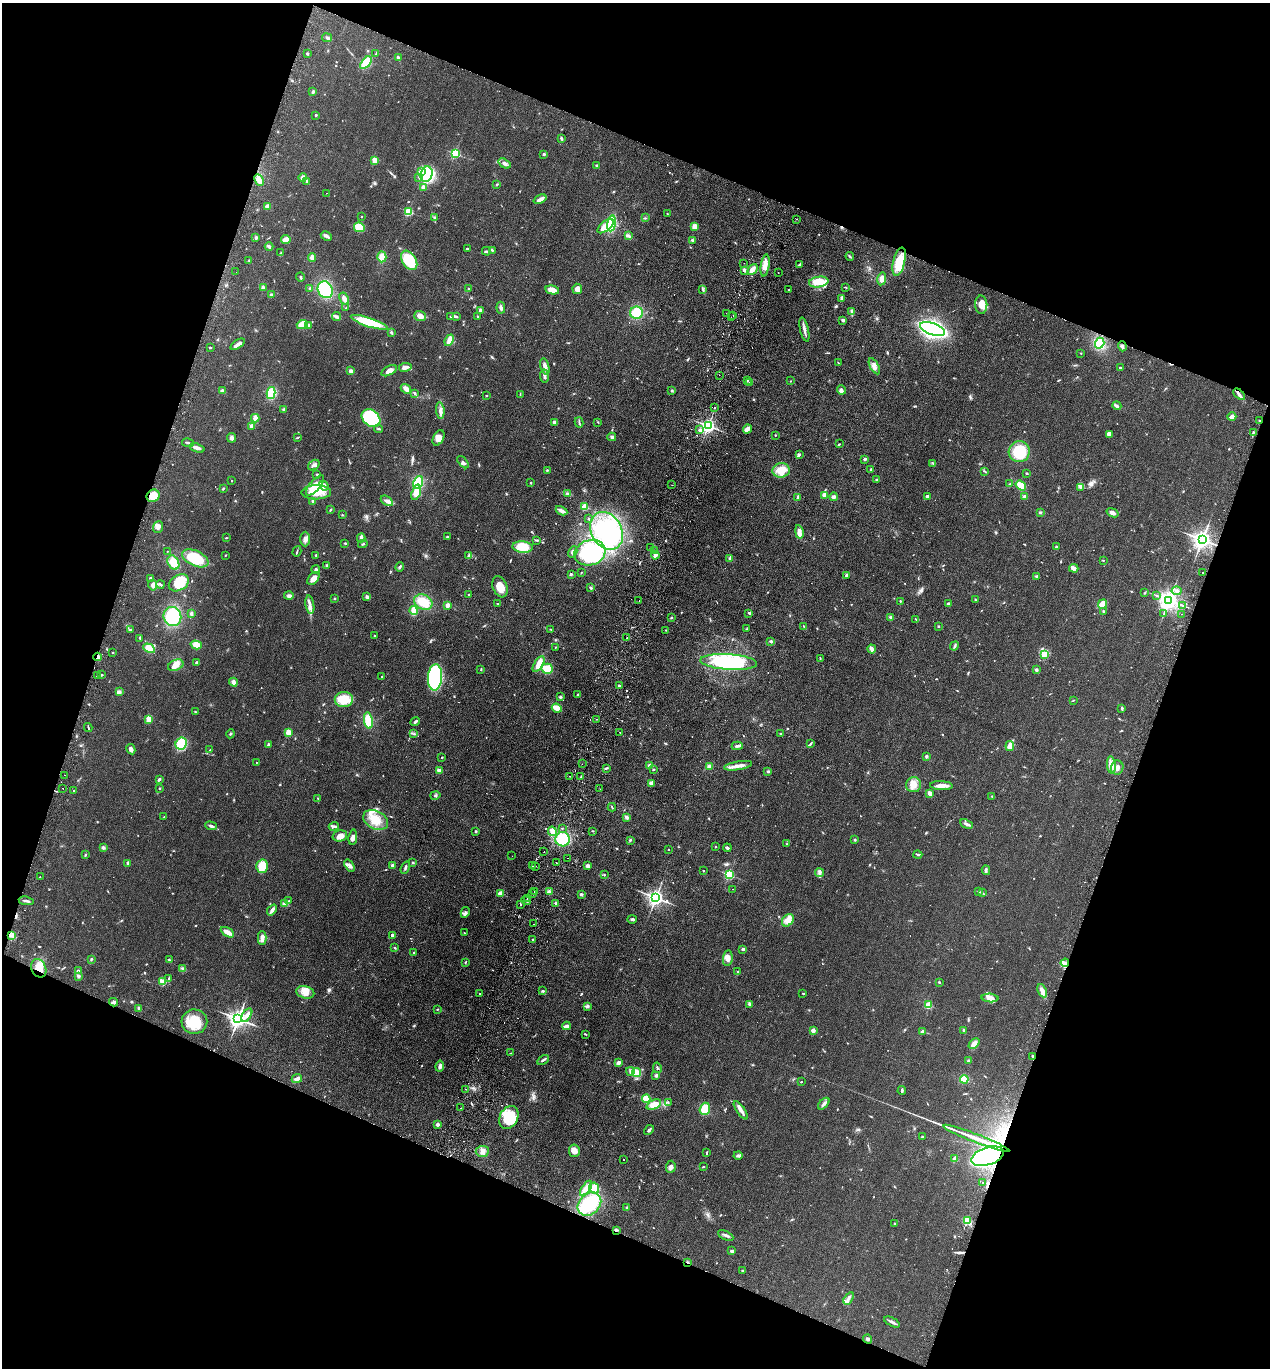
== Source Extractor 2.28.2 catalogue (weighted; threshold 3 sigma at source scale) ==
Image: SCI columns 324-5393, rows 25-5485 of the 5586 x 5508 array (HDU 1 of 3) = the unmasked area's bounding box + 8 px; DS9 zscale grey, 4 x 4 block average (1 PNG px = mean of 4 x 4 image px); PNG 1272 x 1370 px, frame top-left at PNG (2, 3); each listed source drawn as its Kron ellipse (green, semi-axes under 4 px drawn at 4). Shown black and unused: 40% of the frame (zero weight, under 2 of 3 exposures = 3% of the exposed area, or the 3 px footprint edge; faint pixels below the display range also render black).
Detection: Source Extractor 2.28.2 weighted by HDU 2 'WHT'. Background 0.0768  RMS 0.0083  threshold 0.0373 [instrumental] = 3 sigma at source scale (4.5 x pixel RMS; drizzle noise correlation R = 1.50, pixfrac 1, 0.05/0.05 arcsec/px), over >= 5 px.
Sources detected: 888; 1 too faint to see at this stretch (4 x 4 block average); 3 inside a brighter object's white glare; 35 cosmic-ray / hot-pixel residue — neither listed nor drawn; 15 coinciding with a brighter row at this scale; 38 inside a brighter listed object's ellipse — not listed separately; of the other 796, all 500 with FLUX_AUTO >= 2.71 (the completeness limit of this list) listed and drawn (296 fainter detections not listed), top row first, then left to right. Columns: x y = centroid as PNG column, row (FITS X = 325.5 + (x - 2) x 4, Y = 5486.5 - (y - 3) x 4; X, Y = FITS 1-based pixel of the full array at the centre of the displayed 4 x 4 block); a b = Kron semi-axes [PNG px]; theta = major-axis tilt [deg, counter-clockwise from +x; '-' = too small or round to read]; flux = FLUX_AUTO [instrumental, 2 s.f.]
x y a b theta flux
327 38 5 3 - 9.4
307 54 2 2 - 7.2
376 54 3 2 - 3.5
398 58 4 2 - 11
366 63 7 3 51 130
313 92 3 3 - 7.5
316 115 2 2 - 5.6
561 138 4 3 - 6.4
455 153 2 2 - 560
544 154 3 3 - 6.5
374 160 4 3 - 31
504 163 6 3 -35 16
597 166 2 2 - 9.6
422 171 3 3 - 15
426 174 8 6 74 150
303 177 4 3 - 12
419 177 3 2 - 5.4
259 180 6 4 -65 29
307 181 3 2 - 6.1
497 184 3 2 - 4.3
423 187 2 2 - 68
326 193 2 2 - 3.6
540 199 7 3 23 18
267 206 3 2 - 19
408 212 2 2 - 430
667 214 3 2 - 3.5
361 216 2 2 - 4.9
434 218 2 2 - 3
645 218 2 2 - 2.9
796 219 2 2 - 3.3
612 223 8 4 82 290
606 226 9 4 40 73
695 226 4 3 - 32
359 227 5 4 - 91
326 236 6 3 -26 16
628 236 4 2 - 8
256 237 2 2 - 34
286 239 4 3 - 41
692 240 3 2 - 7.6
269 246 4 2 - 15
467 249 2 2 - 14
492 250 3 2 - 4.8
486 251 4 2 - 7.8
281 253 2 2 - 4.6
850 256 4 2 - 5.1
312 257 4 3 - 23
382 257 5 4 - 48
409 260 10 7 -57 200
249 261 3 2 - 3.9
899 262 14 6 76 100
744 263 2 2 - 4.2
800 264 3 2 - 4.4
765 265 11 4 82 44
752 269 6 3 51 36
744 270 4 3 - 12
236 272 2 2 - 3.4
778 273 2 2 - 5.6
300 277 4 2 - 5.3
882 279 7 3 81 23
819 282 10 5 8 51
263 287 4 3 - 9.6
846 287 3 2 - 2.9
310 288 3 2 - 5.3
468 289 2 2 - 3.1
577 289 5 5 - 22
789 289 2 2 - 3
325 290 9 7 -61 270
552 290 7 4 -13 45
703 290 2 2 - 3.8
271 295 2 2 - 16
842 298 3 3 - 12
344 299 6 3 -62 17
981 305 9 6 -88 35
346 308 2 2 - 2.9
501 308 6 2 -84 15
480 310 3 2 - 8.4
851 312 3 2 - 4.7
636 313 6 6 - 130
726 313 2 2 - 3
733 315 2 2 - 2.7
420 316 6 5 - 31
477 316 3 2 - 3
337 317 5 2 - 10
450 317 2 2 - 3.5
457 317 2 2 - 3
731 317 2 2 - 5.9
843 320 2 2 - 37
369 322 19 4 -18 190
302 324 5 4 - 57
308 325 3 3 - 9.6
804 329 12 2 -77 21
932 329 13 6 -20 1300
391 332 4 3 - 6.7
449 340 6 3 67 37
1100 343 5 4 - 130
238 344 8 2 33 30
1122 346 5 3 - 10
210 348 2 2 - 12
1081 353 2 2 - 6.1
839 363 3 2 - 3.4
545 366 8 3 -75 31
874 366 9 4 -60 23
405 367 6 3 11 25
1121 368 4 2 - 8.9
351 371 4 3 - 18
389 371 8 4 29 32
719 375 2 2 - 4.5
544 376 6 3 -83 13
747 381 3 2 - 3.3
791 381 2 2 - 3.1
750 382 2 2 - 2.7
406 389 5 3 - 35
841 390 5 3 - 12
222 391 4 3 - 14
672 391 3 2 - 5.5
271 393 6 4 77 110
415 393 3 2 - 5.5
520 394 3 2 - 2.9
1239 394 7 2 -43 15
486 396 2 2 - 6
1117 406 5 3 - 11
715 408 2 2 - 6.7
284 409 3 2 - 6.5
440 410 8 3 -83 20
1232 417 4 3 - 26
255 418 4 3 - 29
371 418 10 8 -41 340
1259 420 2 2 - 2.8
554 422 2 2 - 38
579 422 5 2 - 5.9
598 422 3 2 - 3.2
252 426 3 3 - 16
708 426 2 2 - 1600
379 429 4 2 - 5.3
747 429 5 3 - 37
700 430 3 3 - 11
1253 433 4 2 - 5.7
1109 434 4 3 - 22
775 435 2 2 - 3
612 437 4 3 - 10
232 438 4 4 - 15
297 438 4 2 - 3.3
438 438 8 5 63 33
188 443 6 2 -10 5.9
840 444 3 2 - 3.4
197 448 8 3 -19 30
1019 452 10 10 - 170
799 455 3 3 - 8.6
865 459 2 2 - 31
463 462 7 2 -48 9.3
933 464 2 2 - 2.7
314 465 6 4 36 15
871 469 2 2 - 5.2
547 470 3 2 - 3.3
781 470 9 7 7 81
985 471 4 2 - 3.8
1027 473 2 2 - 5
317 474 3 2 - 4.2
876 479 2 2 - 3.9
232 481 2 2 - 2.9
418 482 6 4 68 130
530 483 2 2 - 5
1009 484 2 2 - 3
315 485 12 5 49 69
672 485 2 2 - 10
324 486 5 3 - 14
1021 486 6 4 -37 58
1080 487 2 2 - 3.2
223 489 3 2 - 4.6
316 492 15 7 1 95
416 492 8 4 72 50
567 494 3 2 - 7.8
825 495 4 3 - 22
153 496 7 6 - 48
927 496 2 2 - 51
1025 496 3 2 - 13
798 497 3 2 - 6.9
833 497 4 3 - 11
313 501 4 3 - 11
387 501 7 4 -34 18
584 507 2 2 - 210
330 510 3 2 - 5
562 511 6 2 -26 29
1040 512 3 2 - 5.4
1112 513 6 3 -21 17
342 515 3 2 - 3.7
588 518 2 2 - 2.8
158 527 6 5 - 19
607 531 20 15 -61 250
799 532 7 4 -79 26
447 536 3 2 - 3.7
226 538 3 2 - 3.3
361 538 4 2 - 30
305 539 7 4 -89 21
537 540 3 2 - 4.5
1202 540 3 3 - 3400
345 543 3 2 - 5.5
363 544 5 2 - 5
523 547 10 5 -5 90
1057 547 3 2 - 5.5
651 548 2 2 - 2.8
655 550 3 2 - 4.4
167 551 2 2 - 3.1
297 551 5 2 - 5.4
573 552 6 4 60 17
590 553 16 12 19 350
225 555 3 2 - 2.7
316 555 2 2 - 13
469 555 4 2 - 5.3
655 555 4 3 - 16
195 558 14 7 -25 170
730 558 3 2 - 12
1103 560 3 2 - 4.2
173 562 7 5 -61 68
327 566 2 2 - 22
400 567 5 2 - 7.7
1074 568 4 4 - 14
316 570 4 3 - 8.5
581 572 2 2 - 2.8
1202 572 2 2 - 7.1
571 574 2 2 - 4.2
846 575 3 2 - 6.5
1036 576 2 2 - 4
150 578 2 2 - 8.3
313 578 7 5 49 31
179 583 11 7 30 85
160 584 4 2 - 9.2
153 585 5 3 - 23
500 587 11 7 -69 60
591 588 3 2 - 8.7
1177 591 5 3 - 14
1145 593 2 2 - 3.2
469 594 2 2 - 6.3
1156 595 2 2 - 3.6
289 596 5 3 - 13
367 597 3 3 - 10
334 598 3 2 - 3.8
975 600 3 2 - 5.8
1169 600 3 3 - 4300
639 601 2 2 - 5.4
900 601 2 2 - 7.9
423 602 9 7 -27 91
497 604 2 2 - 4.7
948 604 2 2 - 29
1103 604 5 3 - 45
310 605 9 2 -81 18
447 605 2 2 - 93
1182 605 2 2 - 3.7
414 611 4 3 - 66
1103 611 2 2 - 5.5
749 613 3 2 - 5.8
1164 613 2 2 - 2.9
191 614 3 2 - 13
1182 614 2 2 - 3.4
172 616 10 9 - 270
891 617 3 3 - 7.1
671 618 2 2 - 4.1
916 619 2 2 - 3.4
804 626 3 2 - 3.9
938 626 2 2 - 2.7
747 629 3 2 - 3
131 630 3 2 - 3
551 630 4 2 - 4.1
666 630 2 2 - 4.8
374 636 2 2 - 6.7
140 638 4 2 - 4.9
627 638 2 2 - 8
771 641 3 2 - 8.3
196 645 5 4 - 39
954 646 5 2 - 7.4
555 647 2 2 - 2.7
149 648 6 4 -29 57
872 649 4 2 - 28
113 653 2 2 - 4.9
1044 654 4 4 - 15
98 657 4 2 - 11
820 658 3 2 - 2.7
196 662 3 2 - 5.8
729 662 28 8 -4 370
539 664 9 4 59 43
176 665 8 5 23 33
547 669 6 5 - 82
481 670 3 2 - 3.8
1036 670 3 2 - 11
102 675 3 2 - 4.9
98 676 2 2 - 3.2
382 677 3 2 - 2.9
435 677 13 7 85 590
233 682 4 3 - 19
619 686 2 2 - 25
120 691 3 2 - 5.7
578 694 2 2 - 3.5
560 697 4 3 - 6.4
344 699 9 7 2 82
1073 700 2 2 - 3.1
557 708 5 3 - 75
1122 708 4 2 - 7.6
195 712 3 2 - 3.7
149 719 4 3 - 59
596 719 2 2 - 5.6
368 721 8 4 -80 110
415 722 5 2 - 9.5
88 727 4 2 - 4.5
288 732 2 2 - 200
620 732 2 2 - 7.2
230 734 4 2 - 4.9
414 734 3 2 - 3.5
780 734 2 2 - 14
181 743 6 5 - 110
268 744 3 3 - 5.2
810 744 3 2 - 7.5
737 746 5 2 - 12
1010 746 5 3 - 42
131 749 5 3 - 17
210 750 3 2 - 2.8
442 757 2 2 - 3.2
926 757 2 2 - 31
256 762 2 2 - 3.5
582 764 2 2 - 3.1
1111 765 9 4 -83 31
650 766 4 3 - 19
709 766 3 3 - 11
738 766 14 3 9 37
607 768 4 2 - 7
1117 768 7 6 - 27
439 770 4 4 - 15
654 770 2 2 - 3.1
768 771 3 2 - 5.4
64 775 2 2 - 6.5
570 776 2 2 - 6.2
581 777 3 2 - 4.8
159 779 3 2 - 11
652 783 4 3 - 24
914 785 7 7 - 39
941 786 11 4 -2 30
63 788 2 2 - 5.5
160 788 2 2 - 3.4
600 789 2 2 - 5
73 791 2 2 - 5.7
930 794 4 2 - 30
435 795 5 3 - 7.6
992 796 2 2 - 3
318 798 3 2 - 3.6
612 807 4 2 - 4.6
164 817 2 2 - 3.1
626 817 3 3 - 11
376 820 13 9 -28 87
966 824 7 3 -25 12
211 826 6 3 -19 14
334 826 5 2 - 9.1
562 828 2 2 - 5
476 831 3 2 - 5.4
552 831 5 3 - 49
593 831 3 2 - 3
340 836 7 5 15 25
353 837 8 3 83 22
563 839 7 7 - 150
630 840 3 2 - 4.7
855 840 3 2 - 5.2
787 844 2 2 - 5
716 846 2 2 - 3
103 848 4 3 - 8.4
727 848 4 2 - 13
668 850 2 2 - 2.7
544 852 2 2 - 18
85 855 3 2 - 3.9
918 855 4 2 - 6.2
512 856 2 2 - 2.9
568 858 2 2 - 5.7
556 862 2 2 - 6.8
128 863 2 2 - 35
413 863 2 2 - 3.9
392 865 2 2 - 34
262 866 6 5 - 98
349 866 7 3 -56 17
532 866 2 2 - 6.4
535 866 2 2 - 2.9
588 866 4 3 - 16
405 868 6 2 69 11
986 870 4 3 - 8.2
703 871 2 2 - 2.9
819 873 4 2 - 8.1
605 875 2 2 - 4.5
729 875 2 2 - 570
40 877 2 2 - 3.8
733 889 2 2 - 4.6
978 891 2 2 - 2.9
534 892 2 2 - 3.2
549 892 3 2 - 17
500 893 2 2 - 100
982 893 2 2 - 3
532 894 2 2 - 3.1
581 894 3 2 - 9.4
527 898 2 2 - 2.9
656 898 3 3 - 2300
26 901 7 2 -9 13
289 901 2 2 - 4.9
526 901 5 2 - 6
556 903 2 2 - 36
285 904 2 2 - 160
521 904 2 2 - 12
272 910 6 3 50 20
465 912 5 3 - 10
632 919 4 3 - 7.9
788 920 7 5 49 46
533 924 2 2 - 5.7
227 932 7 3 -30 44
464 933 2 2 - 3.7
11 935 3 2 - 9.7
392 935 3 2 - 17
262 938 7 3 -89 24
533 940 2 2 - 5.8
395 948 3 2 - 4.9
743 949 3 2 - 11
414 953 3 2 - 5.1
728 958 8 4 83 29
91 959 3 2 - 5
169 960 3 2 - 8.1
465 962 2 2 - 3.4
1065 963 4 3 - 14
39 968 9 7 -65 58
183 969 3 3 - 7.4
78 970 3 2 - 5.6
738 972 2 2 - 11
78 976 3 3 - 5.5
169 979 4 2 - 5.7
163 981 4 3 - 9.9
939 982 3 2 - 3.9
543 991 3 2 - 6.4
1042 991 7 3 -65 31
305 992 9 6 -14 37
480 994 2 2 - 2.8
803 994 2 2 - 7.4
990 998 8 4 -4 28
114 1002 4 3 - 9.5
749 1004 3 3 - 6.3
929 1005 2 2 - 220
587 1006 4 3 - 11
139 1008 3 3 - 9.3
437 1009 2 2 - 3.1
247 1015 7 4 57 21
238 1019 3 3 - 3000
194 1022 13 12 - 130
566 1026 4 2 - 20
813 1030 2 2 - 78
964 1030 4 2 - 5.6
923 1032 2 2 - 73
585 1034 3 2 - 3.6
974 1043 6 4 44 24
511 1053 2 2 - 3.7
1033 1056 2 2 - 14
543 1060 6 2 32 13
969 1061 4 3 - 7
619 1062 4 3 - 16
440 1066 5 3 - 20
657 1068 5 2 - 5.3
630 1071 4 4 - 13
637 1073 4 3 - 69
656 1075 2 2 - 16
297 1079 5 3 - 20
964 1079 4 3 - 80
801 1082 2 2 - 6.5
466 1089 2 2 - 4.1
902 1090 4 2 - 9.3
646 1099 4 4 - 89
668 1102 2 2 - 3.1
824 1104 7 3 46 12
654 1105 8 4 23 54
461 1108 2 2 - 3
705 1109 6 5 - 91
741 1110 11 3 -56 26
509 1117 12 9 63 140
437 1124 2 2 - 56
649 1130 6 2 42 9.6
923 1137 3 2 - 7.7
976 1138 35 2 -21 120
482 1151 7 5 5 24
574 1151 6 5 - 32
706 1152 2 2 - 4.3
738 1155 4 4 - 9.9
988 1156 17 8 19 1100
955 1159 2 2 - 120
623 1160 2 2 - 12
671 1167 6 5 - 16
703 1167 3 2 - 4
982 1183 2 2 - 15
586 1188 9 3 57 28
594 1188 6 4 -63 25
589 1204 13 10 43 240
627 1208 3 3 - 9.3
967 1220 2 2 - 350
894 1224 2 2 - 2.9
616 1230 4 2 - 7.9
726 1236 8 2 -27 13
731 1251 4 2 - 5.4
688 1262 4 2 - 4.5
743 1271 2 2 - 3.3
849 1298 7 2 57 12
892 1322 8 2 -27 12
868 1339 5 3 - 11
Overlapping masked pixels (flux is a lower limit): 6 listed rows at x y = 98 657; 39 968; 1033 1056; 988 1156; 616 1230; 688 1262
Diffuse or blended objects may show on this block-average render without a row.